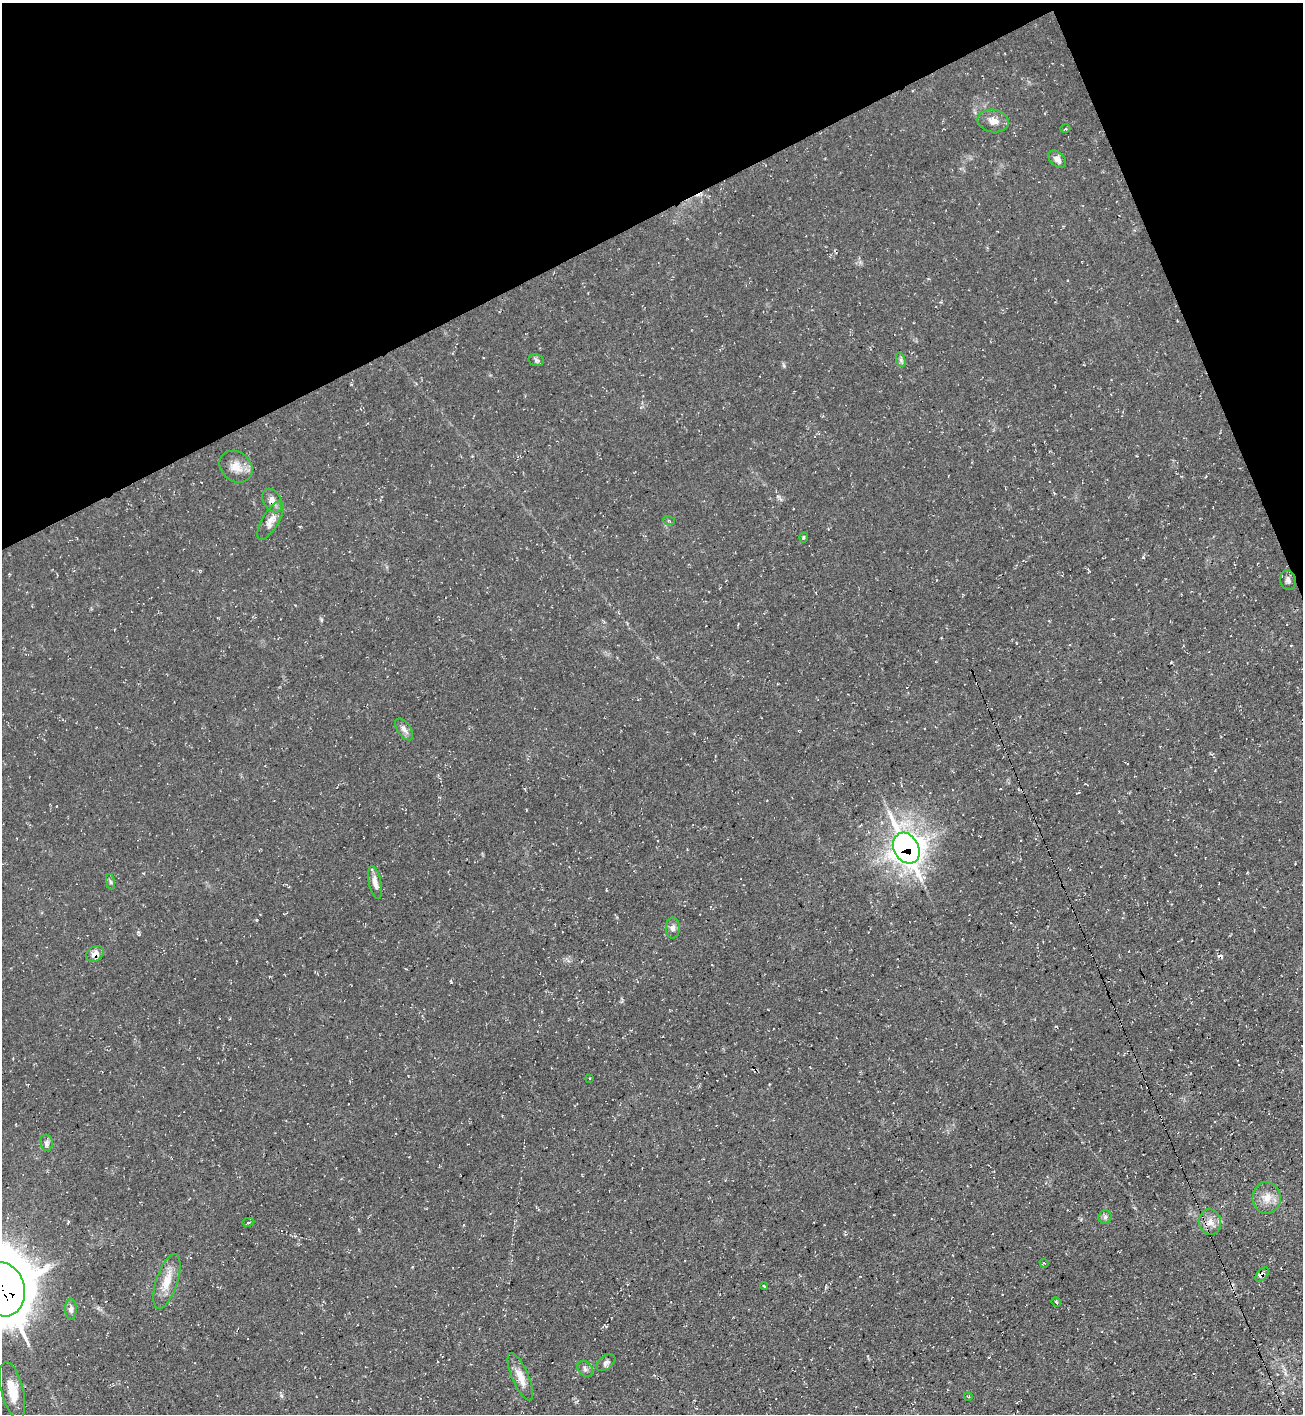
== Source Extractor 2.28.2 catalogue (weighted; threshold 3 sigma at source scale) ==
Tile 3 of 4 x 4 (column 3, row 1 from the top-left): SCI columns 2753-4053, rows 4239-5650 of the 5638 x 5651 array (HDU 1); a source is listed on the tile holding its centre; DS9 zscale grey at full resolution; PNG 1305 x 1416 px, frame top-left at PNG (2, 3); each listed source drawn as its Kron ellipse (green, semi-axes under 4 px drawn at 4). Shown black and unused: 20% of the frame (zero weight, under 3 of 4 exposures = <1% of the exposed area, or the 3 px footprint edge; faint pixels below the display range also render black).
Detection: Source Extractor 2.28.2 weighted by HDU 2 'WHT'; one run over the whole footprint, this tile lists its part. Background 0.0295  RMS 0.0058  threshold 0.0259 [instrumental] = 3 sigma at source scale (4.5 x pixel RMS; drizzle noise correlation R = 1.50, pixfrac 1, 0.05/0.05 arcsec/px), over >= 5 px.
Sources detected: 39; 4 cosmic-ray / hot-pixel residue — neither listed nor drawn; the other 35 listed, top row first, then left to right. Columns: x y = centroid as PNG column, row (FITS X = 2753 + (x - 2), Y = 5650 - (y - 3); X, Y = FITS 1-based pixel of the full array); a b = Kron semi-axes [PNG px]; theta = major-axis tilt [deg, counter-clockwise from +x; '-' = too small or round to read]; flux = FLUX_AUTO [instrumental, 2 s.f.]
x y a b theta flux
993 121 16 11 -11 5.2
1065 129 5 3 - 0.63
1057 159 10 7 -42 2.9
536 360 8 6 -13 1.3
901 360 7 4 -72 1.4
236 467 17 14 -40 7
272 500 13 8 -59 3.9
271 520 22 8 60 5.6
669 521 6 3 -19 0.64
804 537 5 3 - 0.73
1288 580 10 8 -76 2.2
404 729 12 6 -56 2.7
906 848 16 12 -61 470
110 882 8 4 -81 0.99
375 882 17 6 -78 4.1
673 928 10 7 -89 2.4
95 954 9 7 32 3.9
590 1078 4 2 - 0.43
46 1143 8 6 -81 1.9
1267 1198 16 14 88 7
1105 1217 6 6 - 1.5
248 1222 6 3 8 0.79
1210 1222 13 11 -83 5.2
1044 1263 4 3 - 0.51
1262 1275 8 5 49 2.3
167 1281 28 10 72 9.8
764 1286 4 2 - 0.44
2 1289 27 22 -76 2800
1056 1302 5 4 - 0.75
71 1309 11 6 -89 2.3
606 1363 11 6 37 1.8
585 1369 9 6 -48 1.7
520 1377 25 8 -67 7.4
12 1391 29 11 -76 12
968 1396 4 3 - 0.44
Overlapping masked pixels (flux is a lower limit): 5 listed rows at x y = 272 500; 906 848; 95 954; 1262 1275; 2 1289
Isophote crosses this tile's border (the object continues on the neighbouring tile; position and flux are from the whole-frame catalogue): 1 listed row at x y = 2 1289